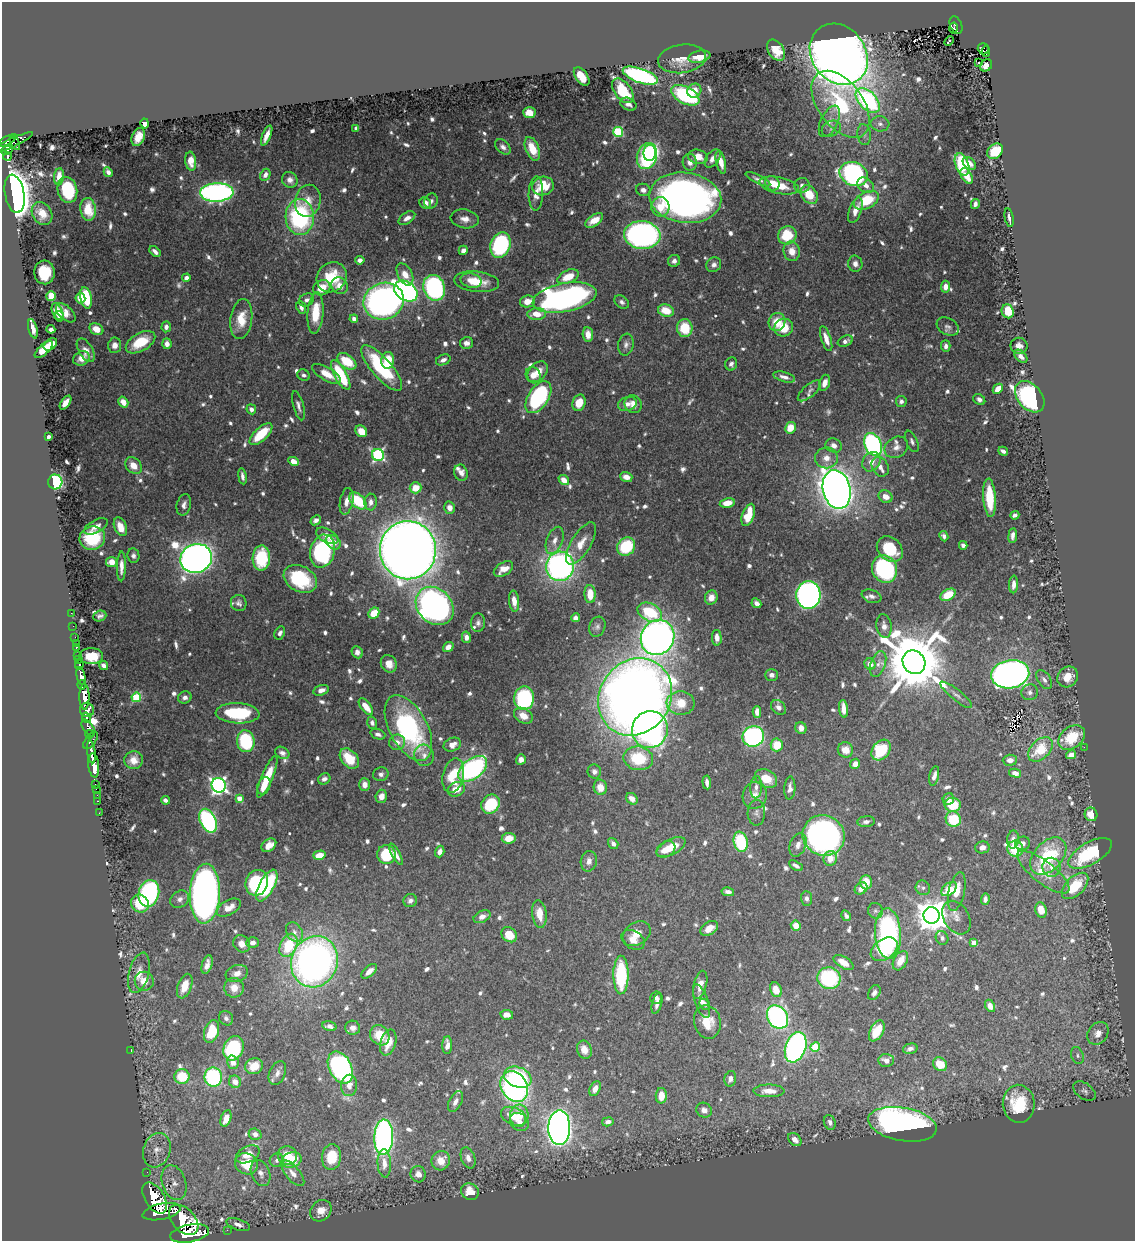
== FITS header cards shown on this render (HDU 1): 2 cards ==
NAXIS1  =                 1133
NAXIS2  =                 1239

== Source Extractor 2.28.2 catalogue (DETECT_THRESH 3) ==
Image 1133 x 1239 px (HDU 1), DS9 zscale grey, 1 PNG px = 1 image px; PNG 1137 x 1243 px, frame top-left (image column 1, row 1239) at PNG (2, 2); each listed source drawn as its Kron ellipse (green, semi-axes under 4 px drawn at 4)
Background 0.809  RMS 0.01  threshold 0.0308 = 3 sigma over >= 5 px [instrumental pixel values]
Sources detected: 852; of the 852, the 500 brightest by FLUX_AUTO listed and drawn (352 fainter detections omitted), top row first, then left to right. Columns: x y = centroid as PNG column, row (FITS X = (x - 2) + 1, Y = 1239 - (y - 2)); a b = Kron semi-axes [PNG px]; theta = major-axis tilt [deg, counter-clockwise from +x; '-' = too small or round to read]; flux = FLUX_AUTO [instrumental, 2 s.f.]
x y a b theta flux
956 25 9 6 -67 120
954 28 5 4 - 93
949 41 5 3 - 5.3
983 49 5 5 - 57
776 50 11 7 -57 13
986 52 5 3 - 28
839 54 32 27 -53 1100
699 57 11 6 12 10
682 59 24 14 8 11
979 62 3 3 - 2.5
986 65 6 5 - 3.4
640 76 18 7 -19 170
582 77 10 6 -54 12
623 91 14 8 -53 22
694 91 7 7 - 7.4
685 95 15 8 -27 76
868 101 15 9 -46 130
629 104 8 6 -26 3.1
840 104 38 22 -54 73
529 113 6 5 - 11
829 121 17 8 64 6.3
145 123 5 4 - 4.3
880 124 9 7 -5 3.4
356 128 4 4 - 2.4
831 129 10 7 23 3.2
618 132 5 5 - 56
267 135 11 4 67 5.5
864 135 10 6 -83 3.1
138 137 9 6 68 8.4
7 140 10 3 27 580
15 143 7 3 -61 240
10 144 25 4 25 400
503 147 9 6 -42 3.5
532 149 12 6 -68 17
7 150 6 3 24 210
995 151 9 6 42 22
650 153 8 6 87 87
647 156 13 10 75 150
7 157 4 3 - 150
698 157 10 7 -13 8.6
713 158 10 6 52 4.8
191 161 9 5 -83 6.6
690 162 8 7 - 4.8
721 162 12 4 -77 8
969 163 7 5 -43 5
962 164 11 6 -69 48
108 172 5 4 - 2.5
854 174 15 11 -24 160
265 175 6 5 - 3.5
967 176 9 5 -57 8.4
59 177 8 5 85 6.3
758 179 13 4 -26 2.9
290 180 8 7 - 3.7
772 183 8 6 -43 6.2
779 185 20 8 -12 18
802 185 8 7 - 3.1
866 185 9 6 -38 5.2
543 186 11 9 13 18
67 190 13 9 -77 45
643 190 7 6 - 3.4
217 192 17 9 3 240
536 193 17 7 89 6.1
15 194 19 9 -80 1100
809 194 10 7 -53 17
685 198 36 25 -7 450
866 200 13 8 27 31
308 201 16 12 77 9.3
431 201 8 6 64 2.6
425 203 6 5 - 5.3
975 204 5 3 - 2.8
660 207 9 9 - 12
88 209 11 7 -83 13
855 210 13 6 70 7.1
42 213 12 9 -57 9.8
300 217 18 14 -86 98
407 218 9 5 33 4.1
1009 218 9 3 -79 2.9
465 219 14 9 -9 6.1
594 220 10 5 36 9.5
642 235 18 14 -6 240
787 235 9 8 - 28
501 245 13 9 71 90
463 250 5 4 - 3
792 251 10 8 -77 8.1
155 252 7 3 -43 2.9
360 260 4 4 - 3.4
674 261 6 5 - 2.6
855 264 8 7 - 3.2
714 265 8 7 - 3
44 272 12 10 -86 24
405 274 12 7 -62 8.2
332 277 16 14 46 26
568 277 11 6 25 15
186 278 4 4 - 3.9
471 280 10 7 -13 5.8
477 282 22 10 -6 15
339 286 9 7 -55 6.5
945 287 6 4 84 5
322 288 9 7 25 10
434 288 13 10 -71 150
406 291 13 9 -34 270
51 296 5 5 - 23
565 297 32 14 11 270
80 298 5 5 - 6.7
86 298 11 5 -78 36
307 300 8 6 29 2.6
384 301 20 18 19 340
527 301 7 6 - 7.8
622 302 8 6 -36 2.4
301 307 6 4 -65 2.8
666 311 8 6 -14 14
1008 311 7 6 - 20
57 312 9 5 -66 6.7
66 313 12 6 -42 5.3
315 313 21 8 85 18
537 314 9 6 2 10
59 316 5 4 - 5.2
241 319 20 11 82 16
354 319 4 4 - 3.3
777 322 9 8 - 14
948 326 12 8 -29 2.7
166 327 5 4 - 3.3
685 328 9 7 -84 21
784 328 9 9 - 16
33 329 10 4 -75 4
51 329 4 4 - 2.5
96 329 7 5 -30 8.7
588 334 7 5 -86 7.2
826 339 13 5 -72 6.6
845 341 8 5 24 2.7
140 342 16 9 30 23
466 343 6 6 - 3.6
50 344 7 5 38 8
167 344 5 4 - 4.6
115 345 8 6 82 4.8
626 345 11 7 81 3.2
946 346 6 4 -88 2.8
1019 346 8 8 - 4.5
44 350 11 5 42 12
86 350 13 7 -59 5.2
1021 356 8 5 -46 4
81 358 8 7 - 5.6
388 360 8 6 84 18
443 360 7 5 24 3.4
347 361 11 6 -35 23
731 364 7 6 - 2.6
382 368 29 10 -49 67
538 372 12 8 47 9
327 374 16 6 -30 11
304 375 6 5 - 2.2
341 375 16 6 -61 45
533 375 8 7 - 5.8
784 377 11 5 -15 3.8
825 383 8 5 71 5.2
998 389 5 4 - 8.4
809 391 14 6 40 2.9
538 397 18 10 57 98
1030 397 18 12 -50 190
979 400 6 5 - 3.1
901 401 5 5 - 2.4
123 402 6 4 -57 7.5
65 403 8 4 54 7.5
579 403 8 6 74 11
627 404 9 7 18 4.6
633 404 9 8 - 6.3
298 406 15 5 -74 3.1
251 409 5 4 - 3.3
790 428 6 5 - 13
361 431 6 5 - 11
261 434 14 6 43 24
48 437 4 3 - 2.6
912 441 11 5 -65 2.3
873 444 12 8 -64 170
834 445 8 7 - 5.2
896 447 12 10 33 5.6
1003 451 5 3 - 2.7
378 455 6 6 - 130
826 458 11 10 - 7.7
293 461 5 4 - 9.1
871 462 10 8 53 7.5
133 466 9 7 -44 8.2
880 467 10 8 -62 4.9
461 473 8 6 -70 4.4
242 476 8 4 -81 2.9
626 477 6 5 - 6
564 480 6 4 -40 6.5
55 482 7 7 - 84
416 488 6 5 - 12
837 489 20 13 -76 980
886 497 7 6 - 6.7
990 498 19 6 -86 25
347 501 13 6 79 5.8
358 501 10 6 -44 32
371 502 8 6 88 3.9
727 503 7 5 10 9.1
184 505 11 7 76 3.9
450 508 6 5 - 5
748 515 11 6 71 22
1015 515 4 4 - 2.2
316 520 5 4 - 2.6
96 526 13 6 27 5.7
120 527 9 6 -68 9.8
1013 535 7 3 84 3.1
327 536 12 6 -28 6.5
944 536 5 4 - 2.5
92 538 13 11 20 37
555 540 14 8 69 5.8
333 542 8 6 -41 6.8
581 543 24 10 59 11
963 545 4 4 - 2.5
626 547 9 8 - 40
890 549 14 11 -42 27
408 550 29 28 - 1900
322 551 17 12 75 100
133 556 7 6 - 2.7
196 558 16 14 21 840
261 558 12 9 87 44
112 562 5 5 - 8.5
121 566 15 4 89 5.6
560 566 14 14 - 260
503 569 11 6 33 8.6
884 569 14 12 -64 83
300 579 18 12 -29 47
1014 584 9 4 87 3.8
590 594 9 5 -87 14
808 595 14 12 86 300
948 595 8 5 30 20
871 596 10 6 -20 3.4
711 598 7 6 - 6.6
514 601 10 5 -84 7.4
239 603 8 7 - 2.8
756 603 5 4 - 3.5
435 606 21 17 -47 370
650 612 13 8 -27 36
71 613 2 2 - 6.4
374 613 6 5 - 17
100 616 6 5 - 2.8
576 618 4 4 - 4.2
478 623 9 7 85 2.7
73 626 2 2 - 9.4
884 626 12 7 -80 4.2
597 627 10 8 70 2.6
280 633 7 5 64 2.5
75 637 2 2 - 12
466 637 6 4 -77 3.7
658 637 18 16 61 540
717 638 8 5 -87 5.4
76 643 2 2 - 9.4
448 647 6 4 40 5.4
76 648 4 3 - 54
357 652 6 5 - 3.2
78 656 4 3 - 190
91 656 12 8 -1 14
78 659 3 2 - 28
914 662 12 11 - 7400
389 664 9 7 -59 7.6
870 664 6 5 - 6.8
878 664 13 7 71 4.9
79 665 4 3 - 190
104 666 5 4 - 3.2
1010 674 19 14 9 470
771 675 6 6 - 3
81 676 9 4 -78 1400
1068 677 11 9 48 12
1044 680 11 6 -56 3.3
82 685 4 3 - 460
321 690 8 5 17 4
1030 692 8 8 - 3.1
956 695 20 5 -39 3.6
84 697 12 5 -90 3400
136 697 5 4 - 45
185 697 7 6 - 3.2
635 697 40 35 55 1100
524 698 12 10 84 91
681 703 14 12 -5 13
366 707 10 5 -51 10
778 707 8 6 -43 3.6
844 709 9 4 -84 7.6
87 710 7 7 - 1100
757 712 6 4 88 5.9
238 713 22 10 -3 48
523 716 10 7 -29 7.9
87 718 5 4 - 390
372 723 6 4 -72 2.3
88 728 9 5 -57 850
408 728 36 19 -62 120
801 728 6 5 - 4.7
650 730 18 18 - 240
89 734 4 3 - 260
378 734 8 5 -21 2.7
753 736 11 10 - 120
1072 737 15 10 39 24
90 740 10 5 55 360
246 741 11 8 -82 54
397 742 8 7 - 5.3
452 745 9 6 23 5.8
777 745 6 6 - 17
1084 747 2 2 - 18
1040 749 14 9 44 23
845 750 8 7 - 8.7
881 750 11 8 51 37
91 752 11 4 -82 1900
282 753 7 5 -30 3
424 755 11 10 - 4.9
1071 755 5 4 - 5.4
349 758 11 8 -49 17
638 758 15 11 -10 31
521 759 5 5 - 4.5
134 760 9 9 - 6.1
1010 760 7 5 3 3.6
855 764 5 4 - 5.8
94 765 12 5 -84 2400
473 769 17 10 37 140
594 772 7 6 - 2.7
1015 773 6 4 -14 4.4
381 774 8 7 - 2.7
453 776 17 10 76 24
934 776 10 4 77 3.7
267 777 22 5 67 22
324 779 6 5 - 2.8
766 779 12 8 -29 14
707 782 7 3 -84 3.3
95 784 3 3 - 47
219 785 7 7 - 240
365 785 6 5 - 4.2
264 786 9 6 67 8.3
600 787 8 6 -77 8.2
756 787 11 6 87 3.4
790 788 11 5 86 3.9
96 789 2 2 - 21
456 789 9 7 25 11
97 795 2 2 - 17
755 795 14 12 70 7.3
381 796 7 5 74 5.5
239 798 4 4 - 9
632 799 6 5 - 4
948 799 6 5 - 3.3
165 800 4 4 - 2.4
97 801 3 2 - 26
491 804 10 8 51 39
953 805 8 7 - 24
99 813 2 2 - 13
756 813 13 9 88 3.3
1091 814 7 6 - 8.3
953 819 8 7 - 28
208 821 12 8 -65 120
866 822 8 5 6 2.5
824 835 21 20 - 370
509 838 7 5 8 9.1
1013 839 9 6 87 4.2
741 842 10 7 -78 42
1023 843 7 6 - 3
613 844 6 4 -54 3.3
269 845 8 6 38 7.5
798 845 12 8 68 4.2
671 847 16 7 27 16
982 847 7 6 - 3.6
666 849 10 7 32 9.2
1015 849 8 8 - 25
440 851 6 4 71 3.9
1090 853 24 11 30 47
396 854 12 4 -62 4.2
319 855 6 4 15 9.5
386 855 9 9 - 31
1048 856 22 14 47 44
830 858 7 6 - 7.8
589 861 10 8 80 4.4
796 866 7 4 -30 2.8
1051 867 9 9 - 4.5
1043 872 32 11 -38 14
866 882 7 6 - 13
257 883 13 11 69 70
267 885 17 7 61 44
1075 886 16 9 45 21
861 888 7 5 38 5.3
923 888 7 7 - 2.3
949 889 9 5 40 21
728 892 6 4 -11 2.6
957 892 20 8 77 11
149 893 13 10 76 110
205 894 30 15 87 480
807 898 7 5 -88 2.2
180 899 10 8 35 3.6
985 899 6 4 87 2.5
410 901 7 6 - 2.8
140 903 9 8 - 27
229 908 13 7 29 7.3
1041 910 7 5 -72 8.8
875 911 8 7 - 2.2
539 914 14 7 -83 11
931 915 8 8 - 1500
846 916 6 4 -59 2.2
482 917 9 5 27 5.2
956 918 18 12 -59 7.3
796 925 5 5 - 8.1
709 928 10 6 33 7.7
294 932 10 7 -60 3.8
888 933 25 13 -86 150
637 934 15 11 33 7.8
509 935 8 7 - 16
942 938 7 6 - 2.8
633 940 13 9 -30 6.7
253 942 6 5 - 3.3
974 943 4 4 - 8.4
242 944 9 8 - 6.4
288 945 12 8 64 28
884 949 15 10 36 24
900 961 10 6 60 11
314 962 26 23 68 370
843 962 11 5 -32 9.5
207 965 10 5 75 4.4
369 971 9 5 40 5.8
139 973 21 10 75 9.7
237 973 11 8 19 4.8
621 975 19 7 -90 53
829 978 12 11 - 70
144 981 9 9 - 9
700 985 14 6 75 6
185 986 13 7 70 10
234 988 10 9 - 8
776 990 8 5 -67 12
874 993 8 5 59 2.5
656 998 6 6 - 2.3
701 1001 17 6 -71 5.9
657 1003 10 5 75 3.8
705 1004 6 5 - 2.3
990 1006 6 4 -61 6
507 1015 6 4 -11 5.3
777 1017 12 9 -57 160
226 1018 7 6 - 2.5
707 1022 17 13 -77 16
329 1026 7 4 -14 3.1
353 1028 7 7 - 3.9
212 1031 12 7 73 25
877 1031 11 6 62 18
1098 1033 12 9 54 7
380 1035 11 9 -52 15
388 1043 13 7 73 9.2
447 1045 9 5 87 5.6
796 1047 16 10 71 210
815 1047 5 4 - 31
233 1048 13 9 67 70
910 1049 7 5 14 2.7
131 1050 3 2 - 3.8
584 1050 9 7 -70 6.9
1077 1055 9 6 -70 2.3
886 1060 8 6 -3 4.7
233 1062 7 5 -74 5.7
940 1064 7 6 - 12
254 1066 9 8 - 13
340 1067 17 11 -63 230
277 1073 12 8 66 4.3
182 1076 7 7 - 23
213 1077 9 9 - 78
518 1077 14 10 -21 61
730 1079 8 5 75 3.4
235 1082 6 6 - 6.6
349 1085 11 8 86 5.1
514 1086 16 13 -60 210
595 1089 8 5 64 5.5
769 1091 16 6 0 7.8
1084 1091 12 7 -36 3.2
661 1096 8 5 88 10
455 1102 11 6 61 4
1019 1104 19 16 -87 29
704 1110 8 7 - 4.9
514 1116 13 8 -24 12
519 1116 11 9 86 11
226 1118 8 5 70 9.2
519 1122 10 8 -41 4.3
608 1122 6 4 10 3.3
830 1122 7 6 - 3.1
902 1124 35 16 -10 290
559 1128 17 11 88 670
255 1134 6 5 - 3.5
384 1137 17 9 88 230
795 1139 7 5 -45 4.9
157 1150 17 13 72 9.7
248 1154 12 8 27 8.8
287 1156 10 9 - 11
332 1157 13 9 84 20
468 1158 11 7 -70 4.3
277 1160 7 6 - 2.5
291 1160 10 7 21 21
441 1161 10 9 - 8.8
384 1163 14 6 -87 6.6
246 1164 12 10 -26 20
147 1172 2 2 - 12
261 1173 14 9 -67 4.7
293 1173 15 7 -50 6.3
418 1174 8 7 - 4.9
174 1183 18 12 -72 7.8
470 1192 9 8 - 9.6
155 1198 17 9 -59 7300
321 1211 11 9 43 8.8
161 1212 19 8 12 5400
184 1220 18 11 -47 5200
238 1225 12 5 -20 4.1
227 1230 2 2 - 6.9
190 1233 19 8 11 6300
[352 fainter detections neither listed nor drawn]